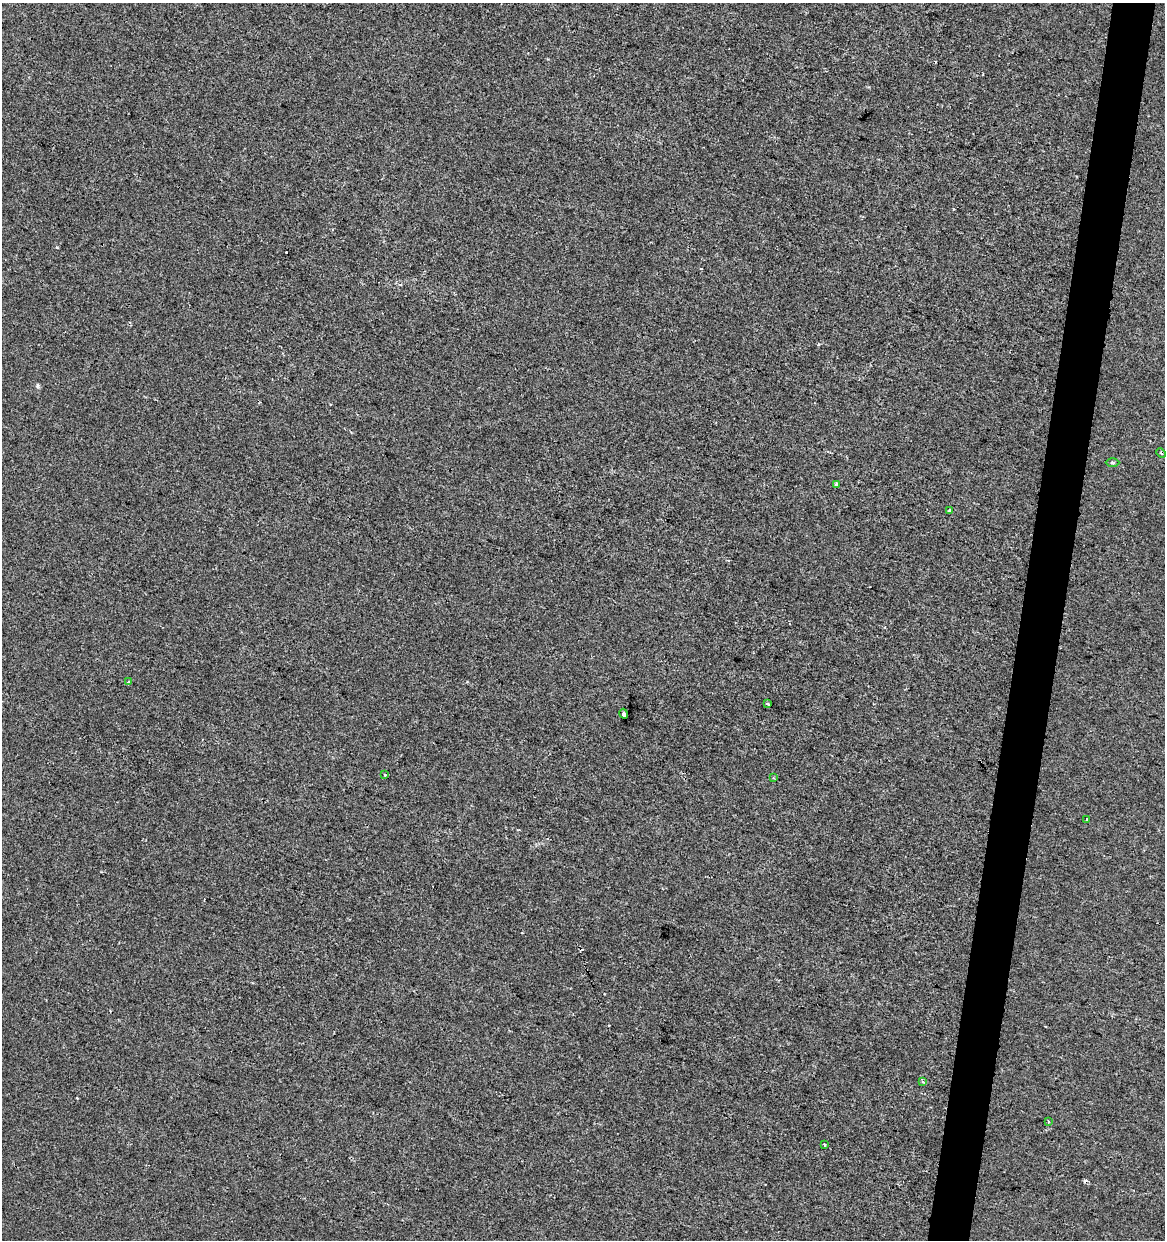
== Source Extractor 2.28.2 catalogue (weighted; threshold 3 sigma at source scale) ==
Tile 10 of 4 x 4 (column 2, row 3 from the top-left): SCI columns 1447-2609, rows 1239-2476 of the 5158 x 4958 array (HDU 1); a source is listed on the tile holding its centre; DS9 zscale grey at full resolution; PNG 1167 x 1242 px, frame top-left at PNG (2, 3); each listed source drawn as its Kron ellipse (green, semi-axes under 4 px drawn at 4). Shown black and unused: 4% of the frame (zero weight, under 2 of 3 exposures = <1% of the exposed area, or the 3 px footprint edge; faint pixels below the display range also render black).
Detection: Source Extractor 2.28.2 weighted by HDU 2 'WHT'; one run over the whole footprint, this tile lists its part. Background -5.27e-04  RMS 0.0042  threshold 0.019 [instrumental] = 3 sigma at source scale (4.5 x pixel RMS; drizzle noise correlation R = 1.50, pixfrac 1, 0.0396/0.0396 arcsec/px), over >= 5 px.
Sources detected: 16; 3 cosmic-ray / hot-pixel residue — neither listed nor drawn; the other 13 listed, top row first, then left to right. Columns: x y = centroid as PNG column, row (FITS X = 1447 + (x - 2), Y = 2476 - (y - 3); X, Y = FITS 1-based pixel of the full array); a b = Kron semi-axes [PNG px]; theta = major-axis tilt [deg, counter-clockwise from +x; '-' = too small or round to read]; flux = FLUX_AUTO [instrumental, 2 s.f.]
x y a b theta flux
1161 453 5 3 - 0.56
1113 463 7 3 -1 0.57
836 484 3 3 - 0.71
950 510 3 3 - 2.3
128 681 3 3 - 0.56
767 704 4 3 - 1.5
624 714 5 4 - 4.2
385 775 3 2 - 0.99
774 778 4 3 - 0.34
1087 819 3 3 - 1.8
923 1081 3 3 - 0.78
1048 1122 3 2 - 0.87
824 1145 3 3 - 0.84
Unlisted compact peaks at least as high as the median listed source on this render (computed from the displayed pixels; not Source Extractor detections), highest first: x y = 57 247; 37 385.